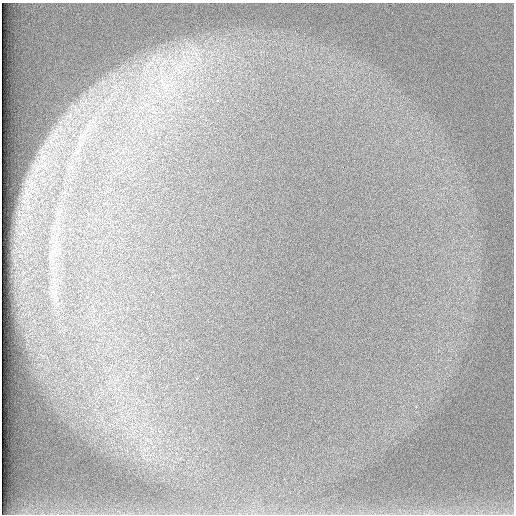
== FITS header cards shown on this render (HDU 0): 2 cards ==
NAXIS1  =                  512 /
NAXIS2  =                  512 /

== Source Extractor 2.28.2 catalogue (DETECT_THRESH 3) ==
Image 512 x 512 px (HDU 0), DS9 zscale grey, 1 PNG px = 1 image px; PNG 516 x 516 px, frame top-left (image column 1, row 512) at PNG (2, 3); no overlay
Background 98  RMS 2.9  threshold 8.68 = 3 sigma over >= 5 px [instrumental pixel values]
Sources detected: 9; all 9 listed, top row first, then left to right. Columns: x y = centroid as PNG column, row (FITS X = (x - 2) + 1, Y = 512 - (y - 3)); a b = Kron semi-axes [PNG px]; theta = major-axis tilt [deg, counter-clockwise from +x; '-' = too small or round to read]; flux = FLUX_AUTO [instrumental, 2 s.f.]
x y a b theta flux
195 54 14 5 -19 1400
186 61 17 5 -51 1600
150 64 14 6 37 1500
178 69 12 3 -40 830
162 80 14 8 -12 2400
166 86 13 7 37 2000
77 151 11 7 47 1200
53 252 10 6 20 780
55 297 8 5 -45 540